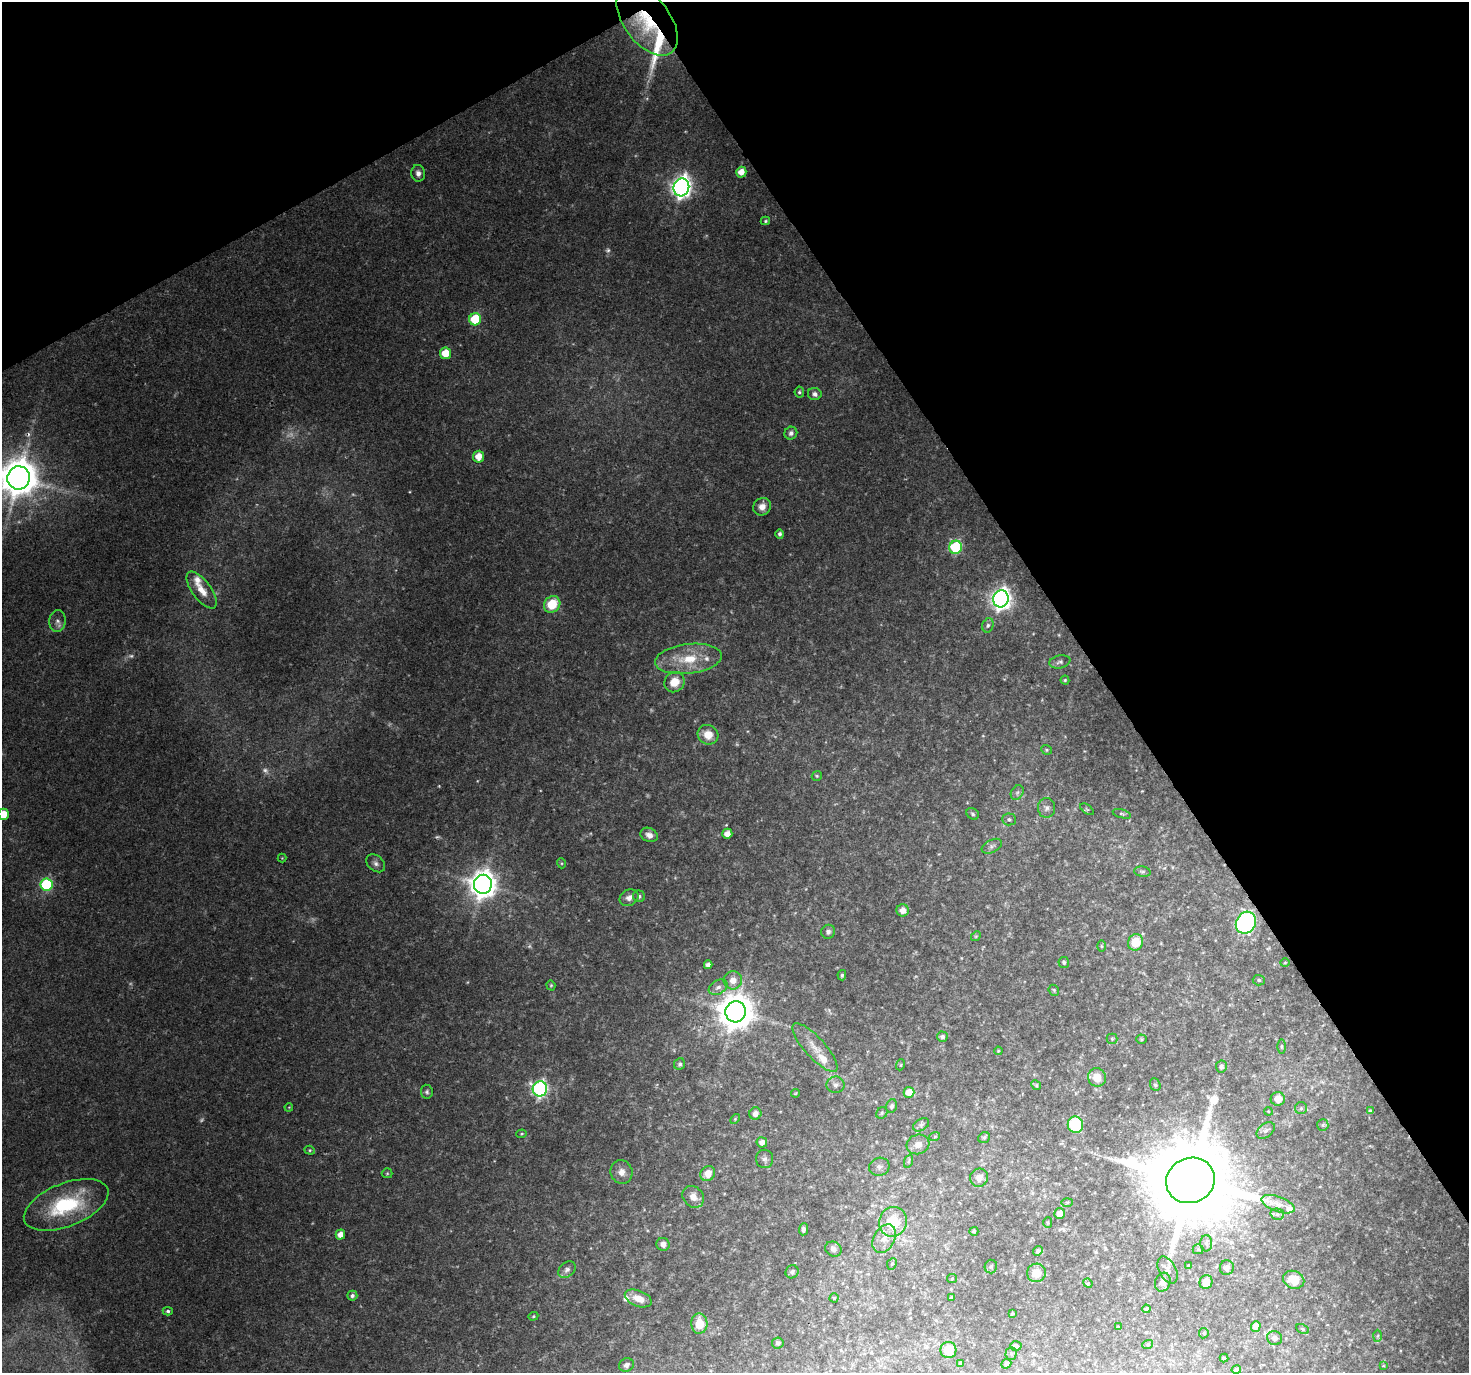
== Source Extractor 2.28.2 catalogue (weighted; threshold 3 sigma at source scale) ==
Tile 3 of 4 x 4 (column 3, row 1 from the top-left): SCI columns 2933-4399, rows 4227-5597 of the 5868 x 5773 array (HDU 1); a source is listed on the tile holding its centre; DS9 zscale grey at full resolution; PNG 1471 x 1375 px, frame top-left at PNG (2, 2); each listed source drawn as its Kron ellipse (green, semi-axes under 4 px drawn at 4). Shown black and unused: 31% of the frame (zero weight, under 2 of 3 exposures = <1% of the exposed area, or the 3 px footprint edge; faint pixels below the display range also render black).
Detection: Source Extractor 2.28.2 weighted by HDU 2 'WHT'; one run over the whole footprint, this tile lists its part. Background 0.0676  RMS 0.0065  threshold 0.0292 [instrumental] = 3 sigma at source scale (4.5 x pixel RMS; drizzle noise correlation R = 1.50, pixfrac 1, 0.0396/0.0396 arcsec/px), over >= 5 px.
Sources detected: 182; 13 too faint to see at this stretch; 1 cosmic-ray / hot-pixel residue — neither listed nor drawn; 7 inside a brighter listed object's ellipse — not listed separately; the other 161 listed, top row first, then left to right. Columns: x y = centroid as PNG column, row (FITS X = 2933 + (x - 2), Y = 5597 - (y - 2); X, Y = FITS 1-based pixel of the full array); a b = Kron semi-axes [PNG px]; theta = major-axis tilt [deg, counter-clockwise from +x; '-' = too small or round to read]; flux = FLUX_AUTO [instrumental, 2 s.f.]
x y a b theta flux
647 21 40 23 -52 42
741 172 5 5 - 6.5
418 173 8 7 - 2.9
681 187 9 8 - 420
765 221 5 3 - 0.93
475 319 6 6 - 33
445 353 6 5 - 13
799 392 5 4 - 1.1
815 394 7 6 - 2.3
791 433 6 6 - 2.4
479 457 6 5 - 8.4
19 478 12 11 - 2100
762 507 9 8 - 5
780 534 5 4 - 1.6
956 547 6 6 - 62
202 590 22 9 -53 9.7
1001 599 8 7 - 390
552 604 9 7 45 20
58 621 11 8 88 3.2
988 625 7 5 73 1.7
688 659 33 15 7 24
1060 662 10 6 12 2
1065 680 4 4 - 0.79
674 682 11 9 47 12
708 735 10 9 - 10
1046 750 6 4 -21 0.91
817 776 5 4 - 0.97
1017 793 7 6 - 1.5
1046 808 10 8 -86 2.9
1087 809 8 4 -37 0.9
4 814 5 5 - 13
973 814 7 5 -35 1.2
1122 814 9 4 -16 1.1
1009 819 7 6 - 1.5
727 834 5 5 - 5.5
649 835 9 7 -25 3.7
992 846 11 6 27 2.3
282 858 4 4 - 0.6
376 863 10 7 -41 2.6
561 863 5 3 - 0.74
1142 872 8 5 -8 1.5
483 884 9 9 - 900
46 885 6 6 - 63
639 896 6 5 - 1.8
629 898 10 8 25 3.9
903 910 6 6 - 5
1246 923 11 9 57 130
828 932 7 6 - 2.2
976 936 5 4 - 0.74
1136 942 8 7 - 16
1101 946 6 4 -89 0.82
1064 962 5 5 - 1.2
1285 963 5 3 - 0.55
708 965 4 4 - 3.2
842 975 5 4 - 1.3
733 980 9 9 - 6
1259 980 6 5 - 1.1
551 985 5 4 - 0.79
718 987 10 7 31 3.1
1054 990 6 5 - 0.93
736 1012 10 10 - 1600
942 1037 5 5 - 2
1112 1039 5 5 - 0.96
1142 1039 5 4 - 0.82
1281 1047 7 3 90 0.94
815 1048 31 10 -47 10
998 1051 4 3 - 0.63
680 1064 6 5 - 1.4
900 1065 5 3 - 0.62
1221 1066 6 5 - 1.7
1097 1077 9 8 - 8.8
836 1085 9 8 - 3
1036 1085 5 4 - 0.9
1155 1085 6 5 - 1.2
540 1089 7 7 - 170
427 1092 7 6 - 1.5
909 1092 5 5 - 8.8
795 1093 4 4 - 0.6
1278 1099 7 7 - 8
892 1106 7 5 68 1.8
289 1107 4 3 - 0.51
1301 1108 6 6 - 1.6
1268 1111 4 3 - 0.58
1371 1111 3 3 - 2.1
882 1113 6 5 - 0.99
755 1114 6 6 - 3.4
735 1119 6 3 46 0.67
921 1125 8 5 30 1.8
1075 1125 8 7 - 42
1323 1125 6 5 - 1.2
1266 1130 10 6 39 2.5
522 1134 5 4 - 0.83
935 1136 5 3 - 0.67
984 1138 6 5 - 1.4
762 1142 5 5 - 3.2
918 1144 11 9 17 5.4
310 1150 5 4 - 0.83
765 1159 9 8 - 2.3
909 1161 7 4 70 1.1
879 1167 10 9 - 3.4
621 1172 12 11 - 5.3
387 1173 5 5 - 0.9
708 1174 8 7 - 7.8
979 1178 9 9 - 4.6
1190 1180 25 22 24 11000
693 1197 12 9 -47 6.3
1067 1202 6 4 2 0.75
1278 1204 17 7 -20 6
66 1205 45 21 22 60
1059 1214 5 5 - 4.9
1277 1214 7 5 -13 1.7
893 1222 15 14 - 23
1048 1222 5 4 - 0.95
804 1229 6 4 83 2.1
974 1231 4 4 - 1
340 1235 5 4 - 5.9
884 1239 15 10 60 7.4
1206 1243 8 6 89 2.1
663 1244 6 6 - 3.8
833 1249 8 7 - 2.6
1198 1249 5 5 - 1.1
1038 1251 5 4 - 1.6
892 1264 6 4 65 0.97
1188 1266 4 3 - 0.74
991 1267 7 6 - 1.4
1227 1268 7 7 - 2.7
567 1270 10 7 40 2.5
1167 1270 14 8 -61 4
792 1272 7 6 - 1.8
1036 1273 9 9 - 10
952 1279 5 4 - 0.73
1294 1280 11 8 -22 12
1163 1282 10 7 70 3.9
1206 1282 7 6 - 7.2
1088 1283 5 4 - 0.76
352 1296 5 5 - 2
638 1298 14 8 -21 8.6
834 1298 4 4 - 0.84
951 1298 4 3 - 1.3
1146 1309 4 4 - 1.7
168 1311 5 4 - 1.2
1012 1314 3 3 - 0.82
533 1316 5 4 - 0.86
699 1324 10 8 -89 14
1256 1326 5 5 - 5.8
1118 1327 4 4 - 0.8
1303 1329 7 4 -28 1.1
1204 1333 5 5 - 0.83
1378 1336 6 4 88 1
1275 1338 8 7 - 2.1
778 1343 6 5 - 1.3
1148 1344 5 3 - 0.78
1016 1346 6 4 -1 3
948 1350 8 8 - 14
1011 1353 6 5 - 1.4
1224 1358 4 4 - 0.9
960 1364 4 4 - 1.5
1006 1364 5 4 - 1.2
626 1365 7 6 - 2.3
1383 1366 4 2 - 0.49
1236 1370 5 4 - 1.8
Overlapping masked pixels (flux is a lower limit): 1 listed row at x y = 647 21
Isophote crosses this tile's border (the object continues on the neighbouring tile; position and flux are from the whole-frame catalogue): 2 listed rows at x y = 19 478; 4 814
Unlisted compact peaks at least as high as the median listed source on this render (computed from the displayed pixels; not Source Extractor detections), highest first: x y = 410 492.